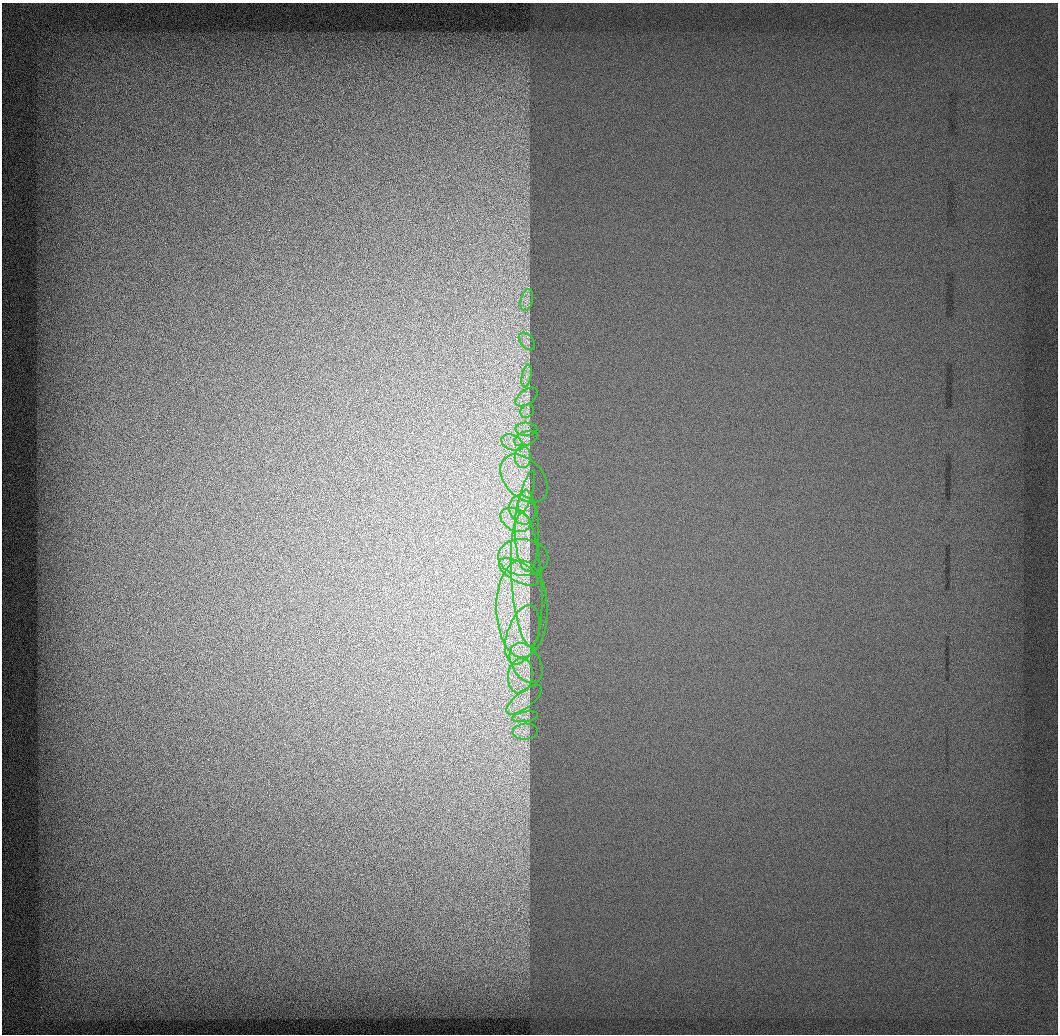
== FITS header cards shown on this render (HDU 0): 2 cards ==
NAXIS1  =                 1056 / Length of Axis 1 (Serial)
NAXIS2  =                 1032 / Length of Axis 2 (Parallel)

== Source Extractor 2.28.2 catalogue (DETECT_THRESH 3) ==
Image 1056 x 1032 px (HDU 0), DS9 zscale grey, 1 PNG px = 1 image px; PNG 1060 x 1036 px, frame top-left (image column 1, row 1032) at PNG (2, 3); each listed source drawn as its Kron ellipse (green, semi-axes under 4 px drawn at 4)
Background 522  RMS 2.7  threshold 8.11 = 3 sigma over >= 5 px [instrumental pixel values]
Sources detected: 24; all 24 listed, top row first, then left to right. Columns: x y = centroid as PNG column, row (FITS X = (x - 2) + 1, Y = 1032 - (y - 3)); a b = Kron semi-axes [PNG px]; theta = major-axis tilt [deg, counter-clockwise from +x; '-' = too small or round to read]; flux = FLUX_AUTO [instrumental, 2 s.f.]
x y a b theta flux
527 300 11 6 77 930
527 341 10 6 -50 690
526 376 11 4 79 840
526 397 13 7 36 1000
527 411 7 6 - 530
526 429 11 6 -2 980
526 438 12 7 20 1000
512 443 11 7 -23 1500
523 457 11 8 -89 1700
524 478 28 18 -46 5700
527 492 22 6 73 1600
522 510 15 12 -63 3200
515 520 16 10 -28 3300
527 531 41 12 -89 5900
523 557 25 18 -4 5900
519 572 22 9 -29 3300
527 580 67 15 -86 11000
522 609 49 25 -89 15000
522 635 30 15 73 6700
526 663 22 14 -59 3600
520 676 17 12 82 3800
524 700 21 8 38 2400
525 717 13 5 8 760
525 732 13 8 5 1200